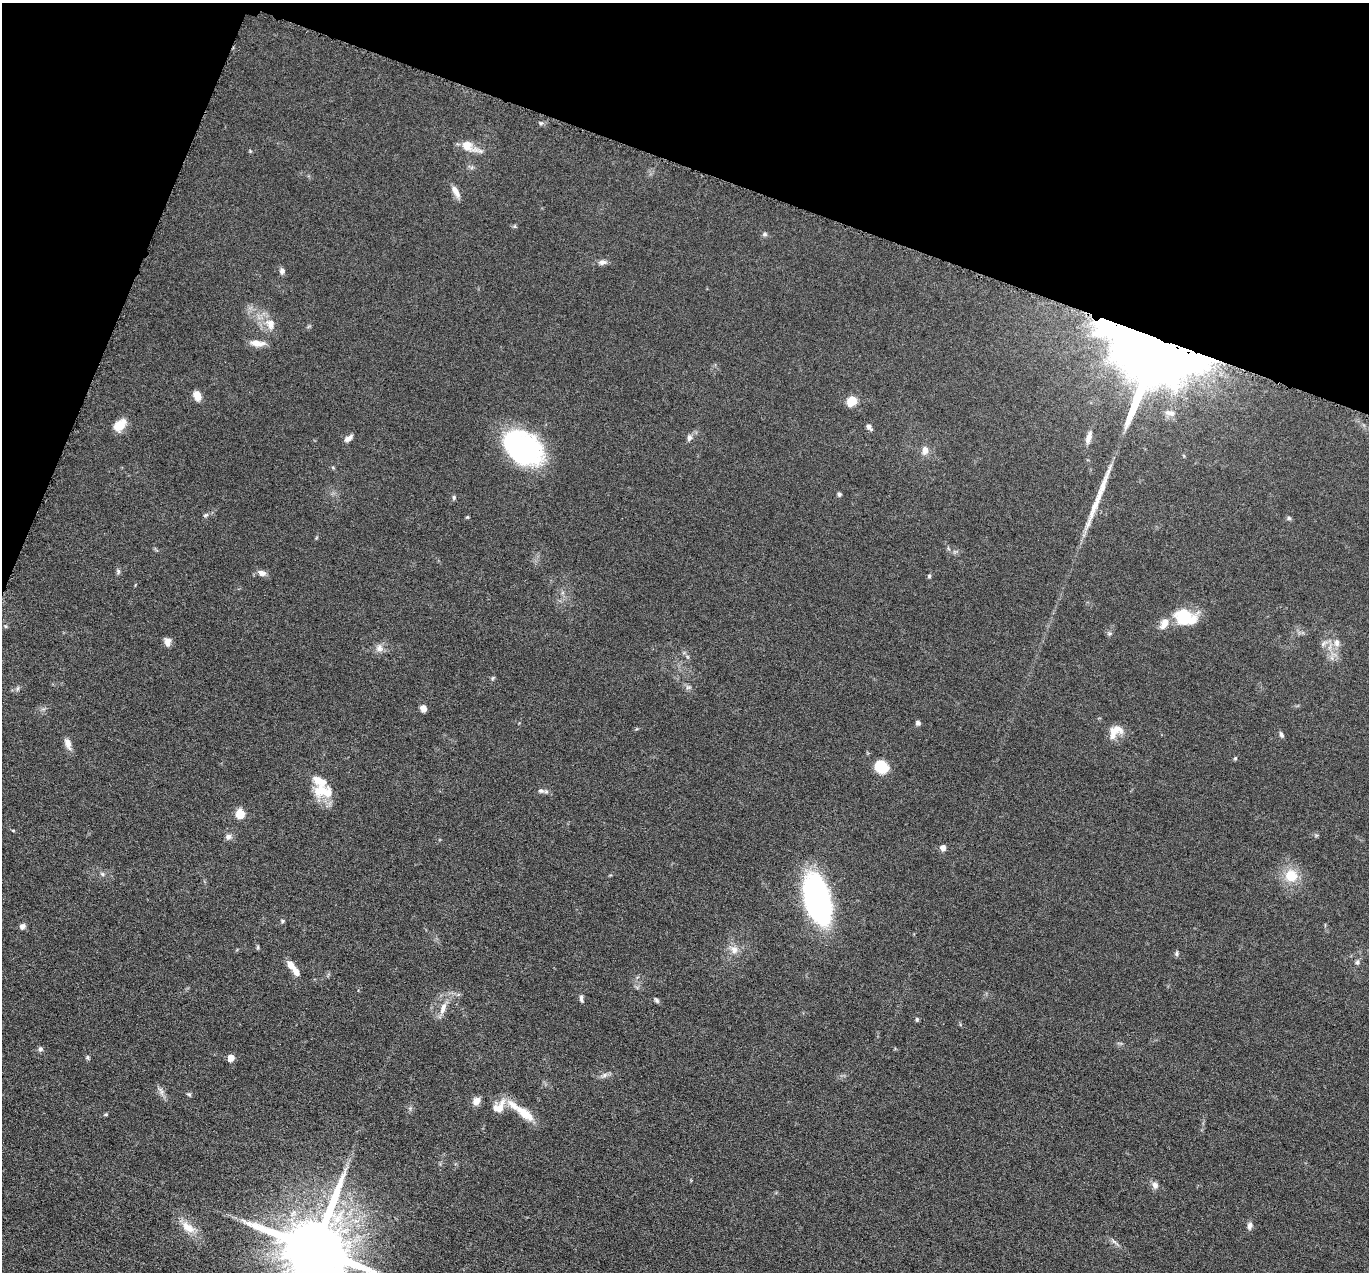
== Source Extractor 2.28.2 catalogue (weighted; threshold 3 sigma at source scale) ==
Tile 2 of 4 x 4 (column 2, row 1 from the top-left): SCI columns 1373-2739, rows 4084-5353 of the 5480 x 5495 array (HDU 1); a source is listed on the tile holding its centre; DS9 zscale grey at full resolution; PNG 1371 x 1274 px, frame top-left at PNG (2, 3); no overlay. Shown black and unused: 18% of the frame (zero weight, under 4 of 8 exposures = <1% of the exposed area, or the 3 px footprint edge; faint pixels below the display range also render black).
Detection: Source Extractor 2.28.2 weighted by HDU 2 'WHT'; one run over the whole footprint, this tile lists its part. Background 0.0445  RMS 0.0037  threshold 0.0153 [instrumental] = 3 sigma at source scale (4.09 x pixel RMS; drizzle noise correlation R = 1.36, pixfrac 0.8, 0.05/0.05 arcsec/px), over >= 5 px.
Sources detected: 86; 1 inside a brighter object's white glare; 1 long thin detection or spike segment (spike, bleed or trail) — not listed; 6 inside a brighter listed object's ellipse — not listed separately; the other 78 listed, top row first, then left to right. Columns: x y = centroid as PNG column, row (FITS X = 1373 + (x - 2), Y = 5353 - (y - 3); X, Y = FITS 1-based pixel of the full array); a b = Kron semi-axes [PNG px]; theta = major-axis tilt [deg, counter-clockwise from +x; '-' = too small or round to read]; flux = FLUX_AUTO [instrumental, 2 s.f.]
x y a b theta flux
541 123 6 4 17 0.53
469 146 27 11 -25 4.8
456 191 17 7 -59 2.6
765 234 7 5 14 0.71
602 262 11 7 4 1.5
282 271 7 6 - 1.2
270 324 17 12 -74 4.2
257 343 18 7 -6 3.2
1152 356 70 55 -18 500
197 395 9 7 -71 3.7
851 401 9 8 - 6.1
1170 413 14 5 -5 1.4
120 425 16 10 43 5.2
869 427 8 5 -51 1.4
1089 437 16 6 71 2.2
348 438 10 5 38 1.7
689 438 8 6 68 1.3
523 448 42 28 -35 56
925 450 11 8 88 2.1
333 468 6 3 -20 0.38
839 494 4 4 - 0.73
454 497 6 5 - 0.58
206 515 8 4 27 0.67
467 517 5 4 - 0.34
1289 518 6 5 - 0.59
118 571 7 5 -78 0.69
262 573 11 7 -18 1.8
929 576 6 4 77 0.55
1183 617 20 19 - 12
1164 624 17 10 57 3.3
1110 633 6 4 19 0.55
167 642 10 7 -89 1.9
1337 643 11 8 -84 2.1
379 648 11 9 -87 2
492 678 6 4 87 0.48
688 687 7 4 18 0.64
423 708 7 6 - 2.1
918 723 5 5 - 0.98
1113 733 19 9 77 3.2
1281 735 7 5 -59 0.77
68 744 16 8 -68 2.2
1235 758 5 4 - 0.43
882 767 12 11 - 9.8
320 790 18 15 44 7.8
541 791 9 6 -11 1.1
240 814 11 9 80 4
13 830 5 3 - 0.33
228 837 8 8 - 1.2
943 848 6 5 - 1.9
102 874 6 4 -46 0.6
1291 876 14 13 - 8.1
817 899 31 16 -77 130
283 921 5 4 - 0.51
22 926 7 6 - 1.1
258 947 6 4 90 0.45
734 950 12 10 -77 2.6
1177 954 7 5 90 0.67
1357 962 7 5 87 0.73
291 965 12 7 -55 3.1
581 999 10 4 -80 0.91
656 1000 8 5 -52 0.7
443 1008 18 8 70 3.2
917 1019 6 4 -69 0.49
40 1049 6 6 - 0.89
88 1057 8 4 -82 0.52
231 1058 5 5 - 4.3
604 1075 7 6 - 1
161 1091 12 5 -65 1.5
189 1094 6 5 - 0.54
476 1101 9 8 - 2.5
500 1108 26 7 70 3.5
106 1114 5 4 - 0.39
525 1114 31 10 -37 7.4
1155 1185 9 8 - 1.6
1250 1226 10 6 79 1.3
188 1227 22 11 -38 5.2
1114 1241 11 3 -40 0.85
315 1248 19 17 76 4600
Overlapping masked pixels (flux is a lower limit): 1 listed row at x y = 1152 356
Isophote crosses this tile's border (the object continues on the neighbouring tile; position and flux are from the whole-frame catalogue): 1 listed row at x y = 315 1248